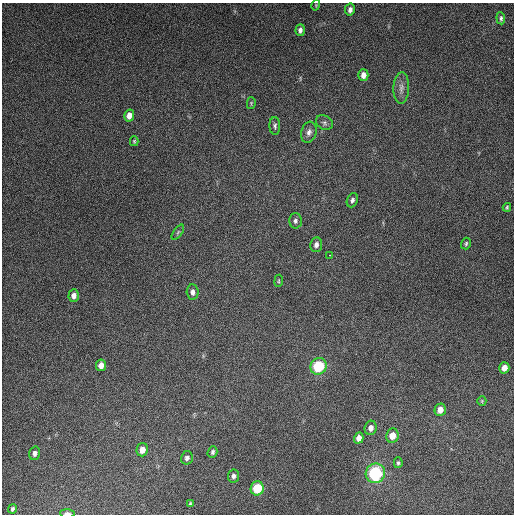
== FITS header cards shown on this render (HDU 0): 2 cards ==
NAXIS1  =                  512
NAXIS2  =                  512

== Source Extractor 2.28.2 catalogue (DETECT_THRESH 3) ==
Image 512 x 512 px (HDU 0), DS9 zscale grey, 1 PNG px = 1 image px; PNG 516 x 516 px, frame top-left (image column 1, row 512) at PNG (2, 3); each listed source drawn as its Kron ellipse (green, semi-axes under 4 px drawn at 4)
Background 5060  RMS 310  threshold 940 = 3 sigma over >= 5 px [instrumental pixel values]
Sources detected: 41; all 41 listed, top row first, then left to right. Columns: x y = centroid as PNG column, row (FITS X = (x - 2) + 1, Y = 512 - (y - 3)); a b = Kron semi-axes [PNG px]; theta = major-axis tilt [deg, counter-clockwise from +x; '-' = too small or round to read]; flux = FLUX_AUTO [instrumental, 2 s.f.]
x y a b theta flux
316 5 5 3 - 1.8e+04
350 10 6 5 - 9.5e+04
501 18 6 4 -84 4.2e+04
300 30 6 4 85 7.3e+04
363 75 6 5 - 1.2e+05
401 88 16 8 88 1.3e+05
251 103 6 3 76 2.3e+04
129 115 6 5 - 1.5e+05
324 123 9 7 -27 6.1e+04
275 126 9 5 -88 5.0e+04
309 132 11 7 73 9.9e+04
134 141 5 4 - 2.6e+04
352 200 7 5 67 6.1e+04
507 207 4 3 - 2.9e+04
295 221 7 6 - 5.8e+04
178 232 9 4 55 3.9e+04
466 244 6 5 - 3.3e+04
316 245 7 6 - 8.4e+04
329 255 2 2 - 1.2e+04
279 281 6 3 82 2.1e+04
193 292 7 6 - 8.9e+04
74 296 6 5 - 9.9e+04
101 365 6 5 - 1.4e+05
318 366 8 8 - 1.1e+06
504 368 5 5 - 1.6e+05
482 401 5 4 - 2.4e+04
440 410 6 5 - 1.8e+05
371 428 7 6 - 1.2e+05
392 436 7 6 - 2.3e+05
359 438 5 4 - 1.2e+05
142 450 7 5 75 1.8e+05
212 452 6 4 70 5.2e+04
35 453 7 5 73 7.2e+04
187 458 7 6 - 6.7e+04
398 463 5 4 - 3.3e+04
375 473 10 9 - 1.7e+06
233 476 6 5 - 6.5e+04
257 488 7 6 - 6.9e+05
190 504 4 3 - 2.5e+04
12 509 4 3 - 4.2e+04
67 513 7 3 -2 9.2e+04
At the frame edge (FLAGS 8, measured only in part): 1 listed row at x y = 67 513